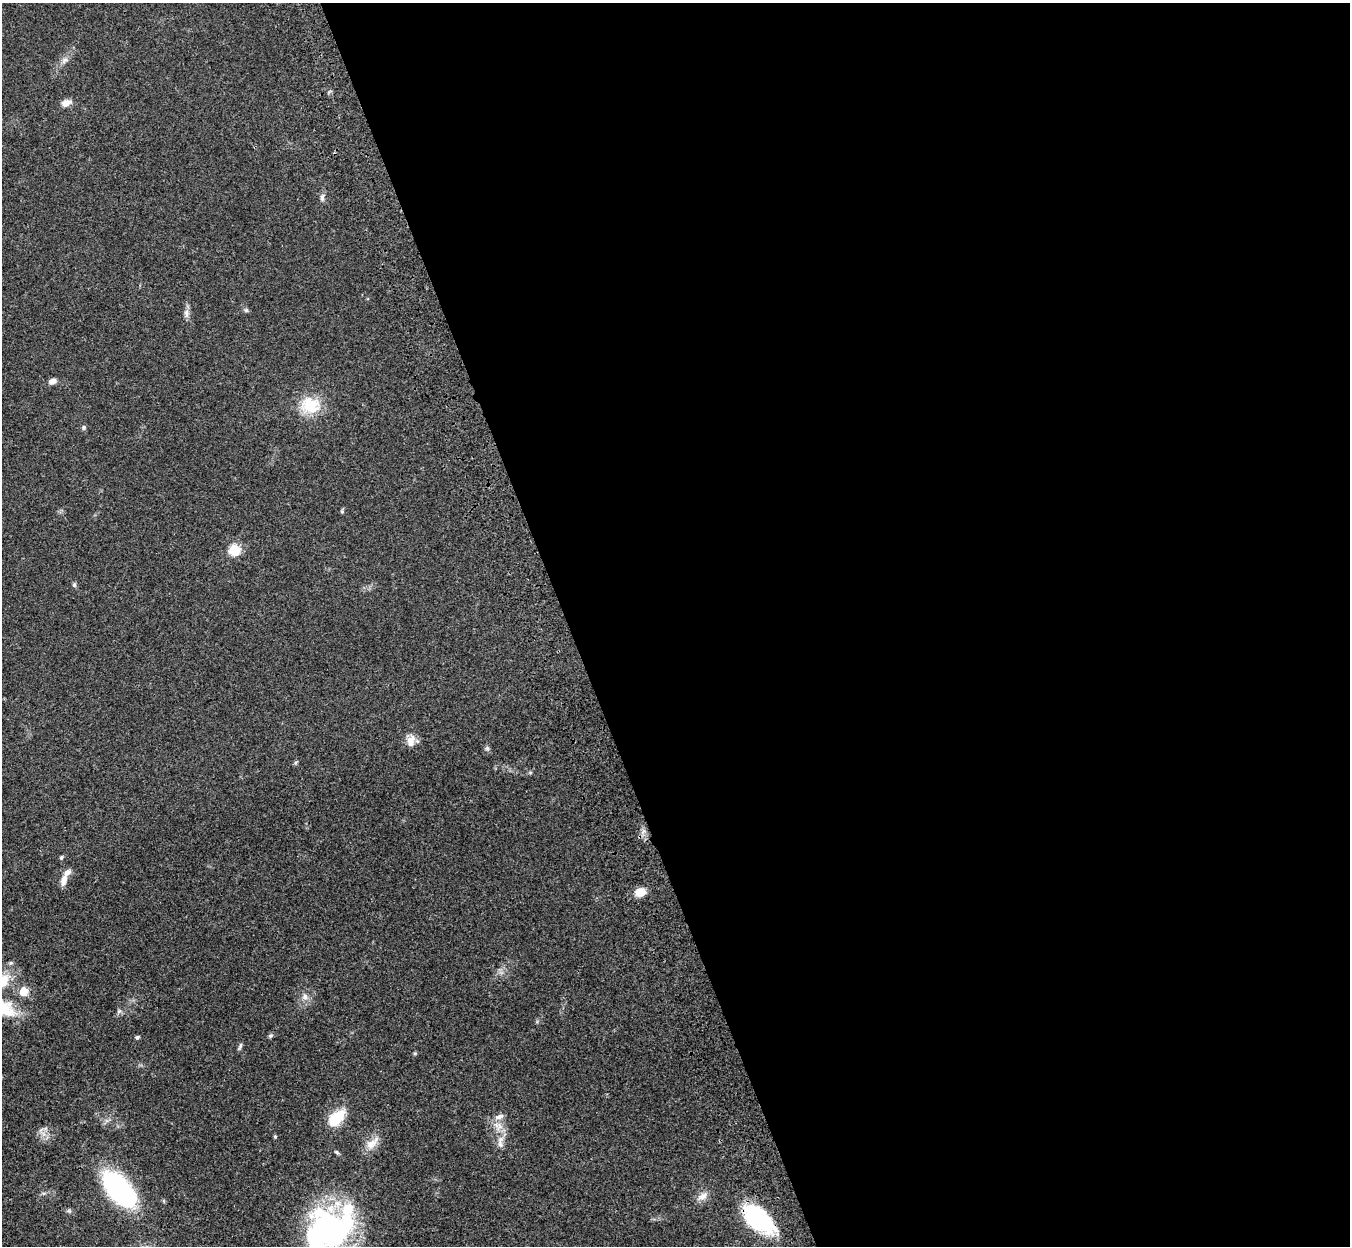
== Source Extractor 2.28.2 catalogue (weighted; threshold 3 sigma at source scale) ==
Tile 8 of 4 x 4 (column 4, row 2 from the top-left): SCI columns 4159-5506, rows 2816-4059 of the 5621 x 5509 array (HDU 1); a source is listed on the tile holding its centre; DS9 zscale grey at full resolution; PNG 1352 x 1248 px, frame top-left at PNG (2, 3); no overlay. Shown black and unused: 58% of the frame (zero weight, under 3 of 4 exposures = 6% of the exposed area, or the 3 px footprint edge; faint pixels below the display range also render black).
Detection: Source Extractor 2.28.2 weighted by HDU 2 'WHT'; one run over the whole footprint, this tile lists its part. Background 0.0467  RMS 0.0051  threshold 0.0232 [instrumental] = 3 sigma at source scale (4.5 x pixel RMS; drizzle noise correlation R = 1.50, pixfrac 1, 0.05/0.05 arcsec/px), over >= 5 px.
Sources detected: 40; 1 inside a brighter object's white glare — not listed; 3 inside a brighter listed object's ellipse — not listed separately; the other 36 listed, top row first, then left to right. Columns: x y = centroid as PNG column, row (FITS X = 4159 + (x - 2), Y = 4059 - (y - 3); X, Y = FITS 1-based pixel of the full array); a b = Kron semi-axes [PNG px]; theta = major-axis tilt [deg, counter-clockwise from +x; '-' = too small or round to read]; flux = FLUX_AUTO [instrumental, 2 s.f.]
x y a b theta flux
65 60 9 6 59 1.9
66 103 11 7 18 3.8
322 198 11 5 86 1.7
246 310 6 6 - 0.86
187 313 13 7 88 2.3
52 381 8 6 21 2.6
310 405 19 16 -25 18
84 427 7 5 -90 0.88
342 511 5 5 - 0.67
234 550 6 6 - 33
74 585 6 5 - 0.91
411 741 17 11 77 4.5
487 748 6 6 - 0.97
61 857 6 4 68 0.67
64 880 15 7 75 3.7
640 892 10 8 13 7.2
3 981 20 14 76 10
24 991 7 7 - 7.9
305 997 9 7 -89 2.5
119 1011 6 5 - 0.96
270 1036 6 6 - 0.88
137 1037 5 5 - 0.76
240 1046 10 4 69 1
415 1053 5 5 - 0.6
499 1117 14 6 17 2.6
337 1118 21 12 42 15
44 1134 8 5 -90 2
275 1136 5 4 - 0.57
372 1144 21 10 44 5.8
500 1144 10 7 -54 2.2
337 1152 7 5 -23 0.75
119 1189 32 17 -51 100
702 1196 17 9 29 3.8
69 1211 7 4 -18 0.91
759 1219 38 19 -42 52
330 1229 41 36 -17 120
Overlapping masked pixels (flux is a lower limit): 1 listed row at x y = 759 1219
Isophote crosses this tile's border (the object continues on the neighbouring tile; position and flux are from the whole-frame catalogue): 1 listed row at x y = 3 981